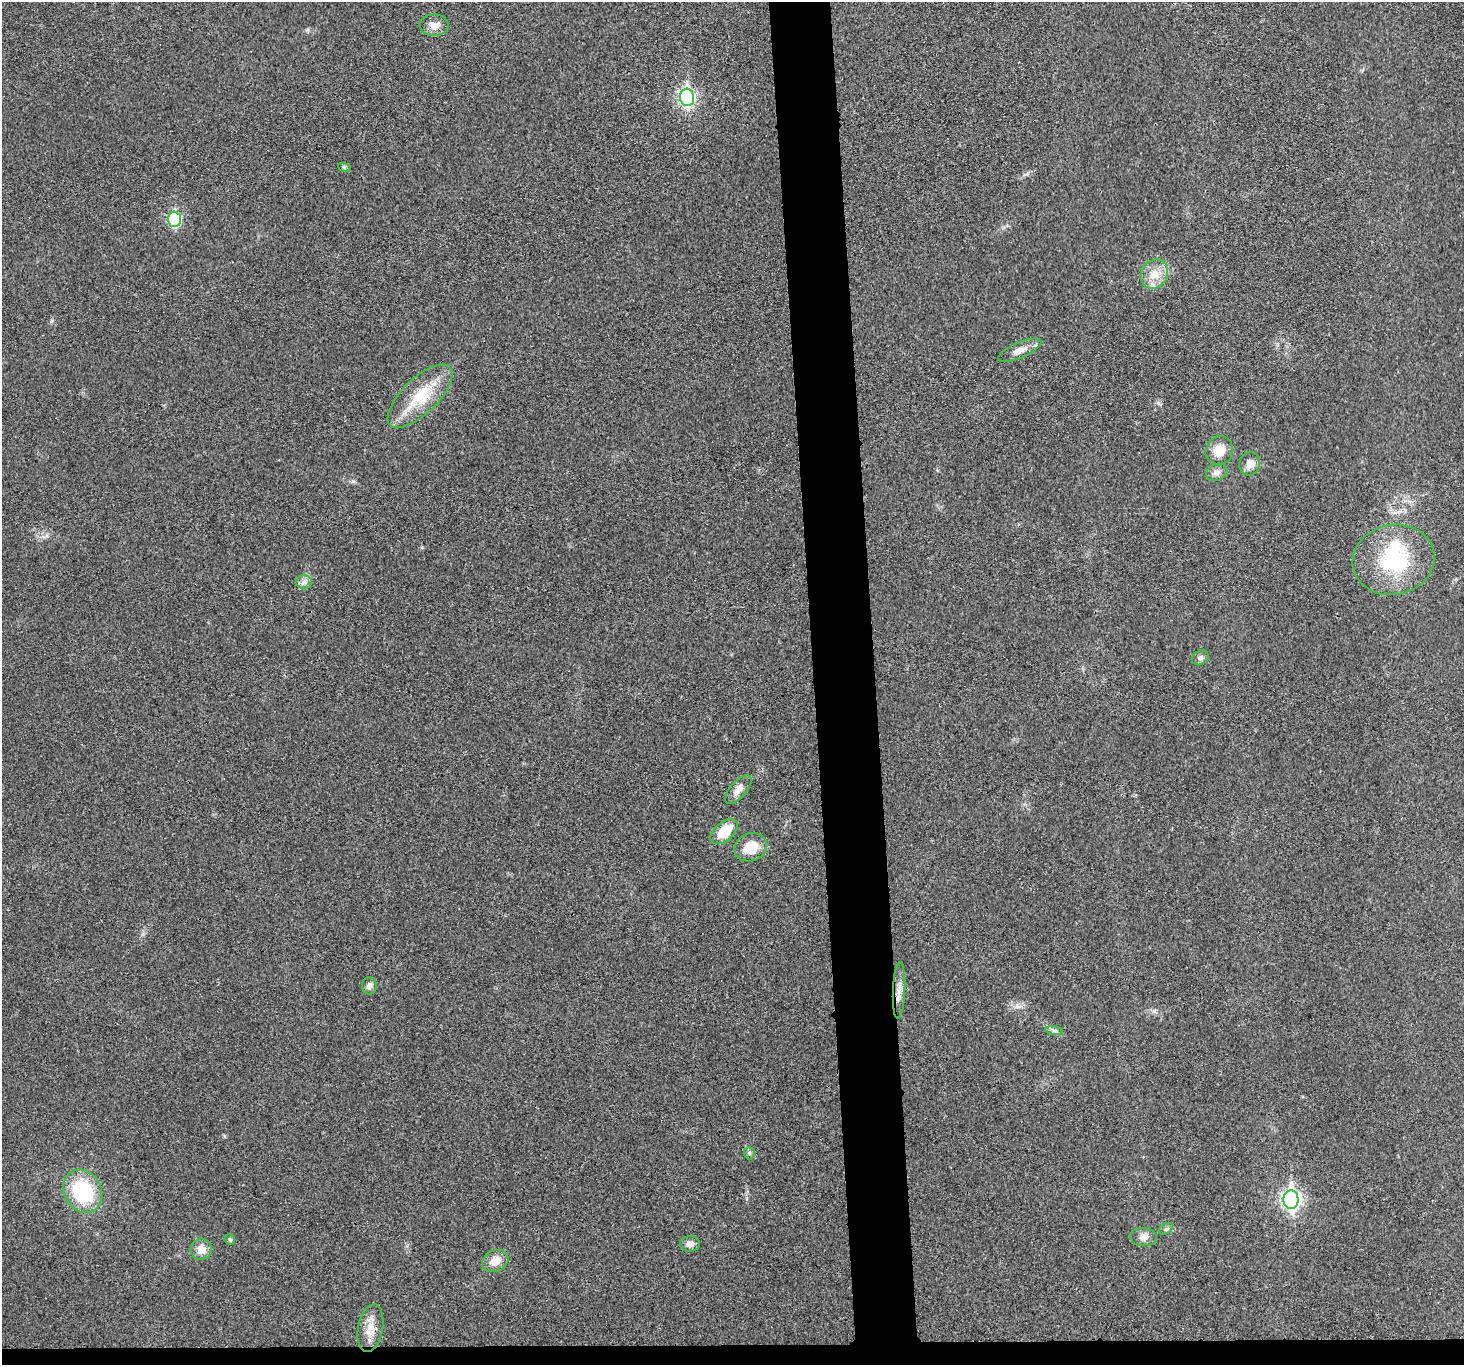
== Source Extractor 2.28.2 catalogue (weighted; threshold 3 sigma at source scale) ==
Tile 8 of 3 x 3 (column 2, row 3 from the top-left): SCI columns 1464-2925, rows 131-1493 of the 4390 x 4370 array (HDU 1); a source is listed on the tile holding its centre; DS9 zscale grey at full resolution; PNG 1466 x 1367 px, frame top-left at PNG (2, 2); each listed source drawn as its Kron ellipse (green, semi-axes under 4 px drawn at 4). Shown black and unused: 6% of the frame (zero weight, under 3 of 4 exposures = <1% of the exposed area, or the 3 px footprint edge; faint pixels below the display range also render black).
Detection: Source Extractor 2.28.2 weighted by HDU 2 'WHT'; one run over the whole footprint, this tile lists its part. Background 0.0201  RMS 0.0059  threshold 0.0266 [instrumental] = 3 sigma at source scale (4.5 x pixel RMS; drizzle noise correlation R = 1.50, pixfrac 1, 0.05/0.05 arcsec/px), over >= 5 px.
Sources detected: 30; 1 inside a brighter listed object's ellipse — not listed separately; the other 29 listed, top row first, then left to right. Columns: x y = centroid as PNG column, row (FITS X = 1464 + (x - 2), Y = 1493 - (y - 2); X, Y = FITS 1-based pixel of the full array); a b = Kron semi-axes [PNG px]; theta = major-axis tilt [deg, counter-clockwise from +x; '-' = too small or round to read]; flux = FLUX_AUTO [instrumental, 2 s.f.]
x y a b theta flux
434 25 14 11 -1 5.6
687 97 9 7 -86 150
344 167 6 4 -19 0.76
174 219 7 6 - 66
1154 274 15 13 59 8.6
1020 350 23 7 23 5.5
420 396 41 17 44 25
1219 451 15 13 66 9
1250 464 12 10 72 5
1217 472 11 8 21 3
1394 560 41 35 12 51
304 582 8 7 - 2.4
1200 658 9 7 30 1.8
738 789 18 8 49 4.9
724 832 16 9 41 15
751 847 17 14 20 13
369 986 8 7 - 2.2
899 990 28 6 87 5.4
1054 1031 9 4 -8 1.5
749 1153 6 5 - 1.2
83 1191 22 19 -62 42
1291 1200 9 7 -86 220
1166 1229 8 5 31 1.2
1143 1237 13 9 -6 3.6
230 1240 5 5 - 1.1
690 1244 10 8 8 3.7
201 1249 11 10 - 6.1
495 1261 14 10 26 7
370 1328 24 12 79 8.8
Unlisted compact peaks at least as high as the median listed source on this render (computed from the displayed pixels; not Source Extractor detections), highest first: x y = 1154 1011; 353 481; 51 321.